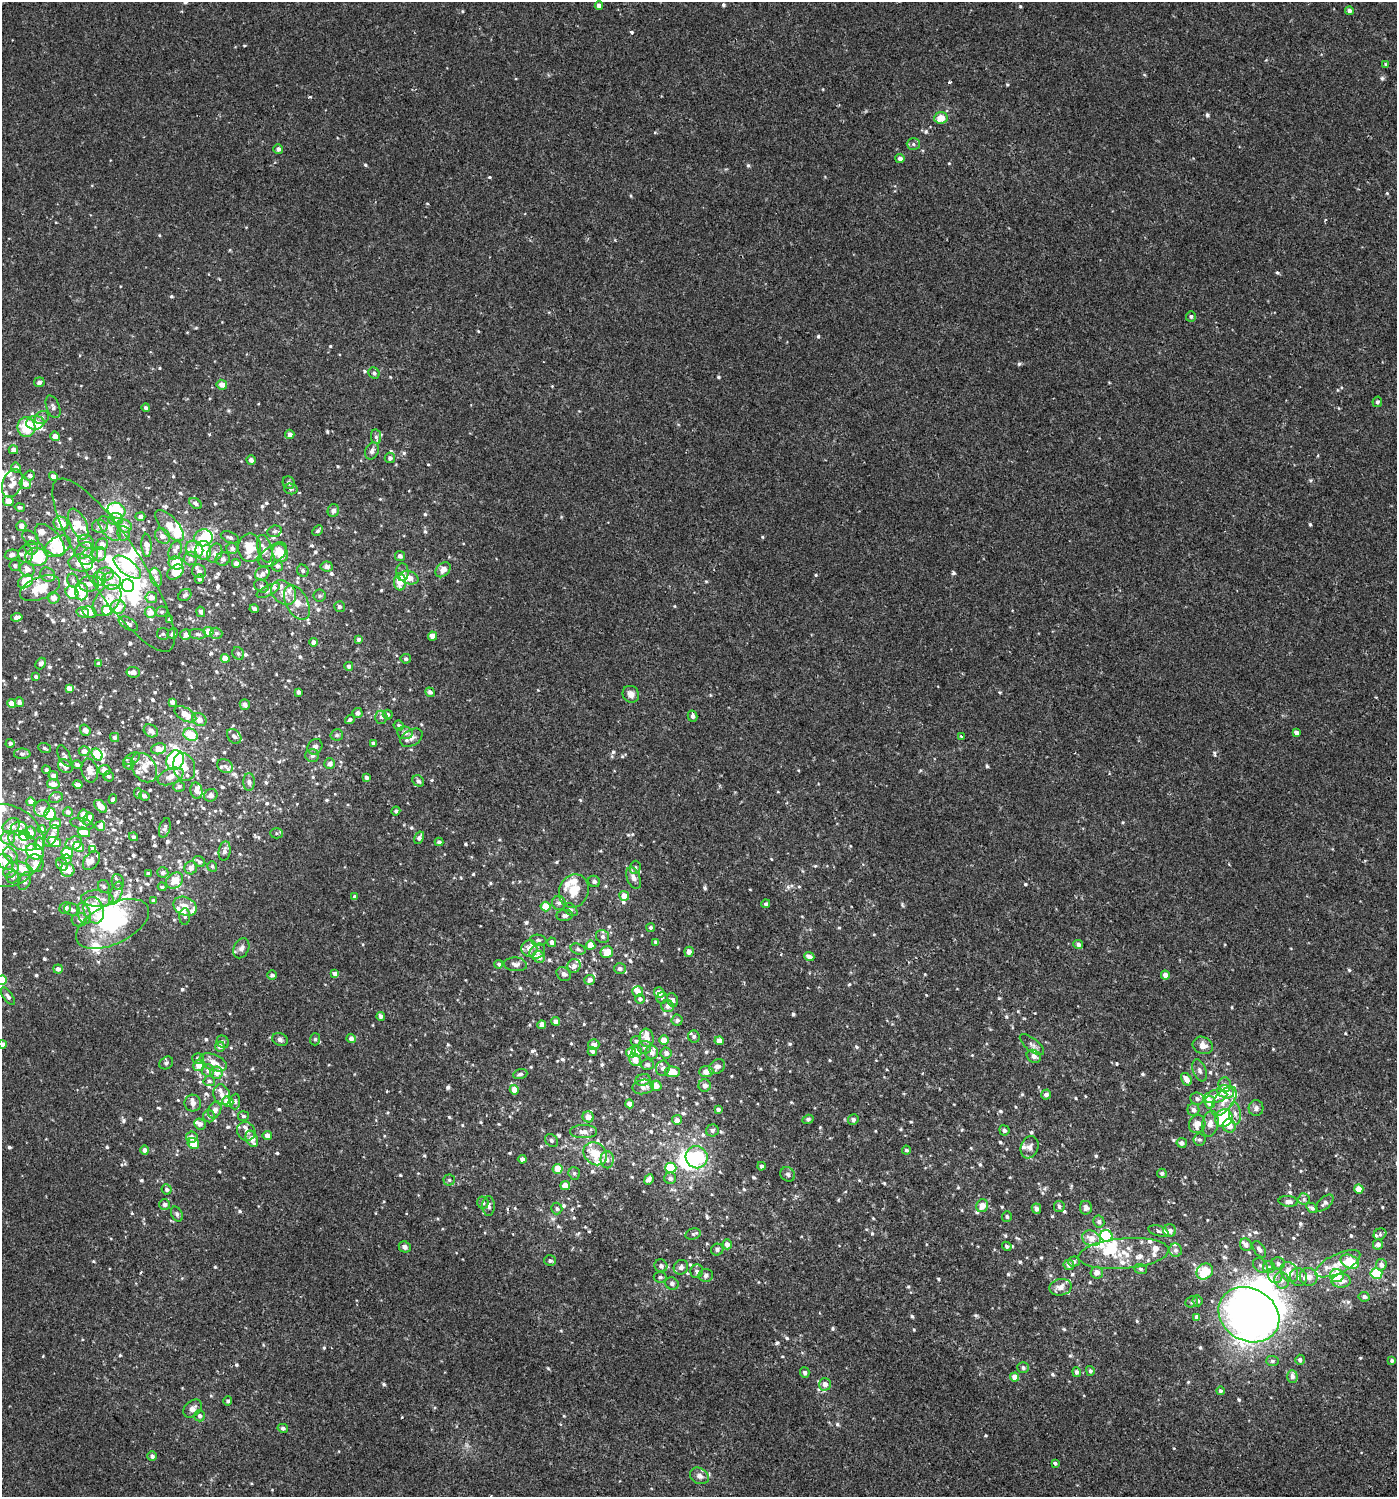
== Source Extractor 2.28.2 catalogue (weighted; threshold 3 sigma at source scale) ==
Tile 6 of 4 x 4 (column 2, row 2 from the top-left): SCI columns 1628-3022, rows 3038-4532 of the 6113 x 6089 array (HDU 1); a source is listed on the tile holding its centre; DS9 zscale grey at full resolution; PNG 1399 x 1499 px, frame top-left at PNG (2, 2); each listed source drawn as its Kron ellipse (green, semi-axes under 4 px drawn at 4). Shown black and unused: <1% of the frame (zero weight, under 2 of 3 exposures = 3% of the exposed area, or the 3 px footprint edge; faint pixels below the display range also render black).
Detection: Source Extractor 2.28.2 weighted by HDU 2 'WHT'; one run over the whole footprint, this tile lists its part. Background 6.49e-04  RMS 0.0026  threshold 0.0117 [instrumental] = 3 sigma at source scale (4.5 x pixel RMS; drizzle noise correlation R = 1.50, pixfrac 1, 0.0396/0.0396 arcsec/px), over >= 5 px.
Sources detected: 963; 25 inside a brighter object's white glare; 2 cosmic-ray / hot-pixel residue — neither listed nor drawn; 112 inside a brighter listed object's ellipse — not listed separately; of the other 824, all 500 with FLUX_AUTO >= 0.485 (the completeness limit of this list) listed and drawn (324 fainter detections not listed), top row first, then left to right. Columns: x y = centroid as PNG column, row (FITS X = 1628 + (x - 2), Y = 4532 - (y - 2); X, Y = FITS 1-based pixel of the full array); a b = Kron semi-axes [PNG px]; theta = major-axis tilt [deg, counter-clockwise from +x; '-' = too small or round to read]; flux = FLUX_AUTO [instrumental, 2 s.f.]
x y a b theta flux
599 6 4 4 - 1.1
1349 11 4 4 - 0.84
1386 65 4 4 - 0.49
941 118 6 6 - 3.3
913 144 6 5 - 0.58
278 149 5 4 - 0.94
900 159 4 4 - 1.1
1191 316 5 5 - 0.55
374 373 6 5 - 0.63
39 382 5 5 - 0.78
222 385 5 5 - 1.9
1377 402 5 4 - 0.49
53 407 12 6 -69 0.91
146 408 4 4 - 0.53
42 418 7 6 - 0.75
35 423 9 7 4 3.3
26 427 10 9 - 7.8
290 434 5 4 - 1.2
55 436 5 4 - 1.7
376 437 7 5 -81 0.55
13 450 5 4 - 1.5
372 451 9 6 65 1.1
390 458 5 5 - 0.73
251 460 5 4 - 0.89
16 467 5 5 - 1.1
30 476 5 5 - 1
54 476 5 4 - 1.1
289 482 6 5 - 0.69
12 483 15 9 69 2.7
25 484 6 5 - 1.6
291 489 7 5 -14 0.58
8 501 5 5 - 1.9
196 503 7 5 -34 0.75
20 507 5 4 - 0.52
333 510 6 5 - 0.85
116 511 9 7 -24 13
140 517 5 4 - 0.85
115 519 7 6 - 0.75
61 524 7 6 - 4.3
78 524 16 8 -65 2.3
21 526 5 5 - 1.6
100 526 8 6 -8 0.98
124 526 7 6 - 2
170 526 19 8 -48 3.1
110 528 15 8 -51 1.7
274 531 7 5 19 0.51
318 531 6 4 46 0.53
124 533 7 6 - 0.92
163 536 8 6 -47 0.97
230 537 10 5 -22 0.66
31 538 9 6 -35 0.75
203 538 9 8 - 5.9
50 540 19 10 -49 3.5
86 542 8 6 -28 1.1
102 544 6 5 - 1.6
147 545 11 5 -87 2
58 546 14 9 32 3.9
31 548 7 6 - 0.84
232 548 6 5 - 1
250 548 14 11 89 5.4
194 549 9 8 - 2.5
265 549 14 7 -74 1.6
203 550 9 8 - 5.9
84 551 10 7 34 1.1
175 551 10 6 69 0.98
215 553 10 7 63 1.1
280 553 9 7 -67 4.9
26 554 9 7 85 1
99 554 7 6 - 1.4
12 555 7 5 12 0.9
273 555 16 9 39 2.2
89 556 10 7 32 1.9
400 556 5 5 - 0.87
36 557 11 9 2 8.8
190 558 7 6 - 0.89
223 559 7 6 - 0.87
81 563 12 8 -4 4.3
176 563 7 6 - 6.8
236 563 4 4 - 1.4
113 565 102 27 -56 47
15 566 6 5 - 0.56
277 566 6 5 - 0.82
327 566 6 5 - 0.97
127 567 16 7 -37 7.2
27 569 8 7 - 1.6
443 570 9 6 43 1.8
199 571 7 6 - 1.1
303 571 6 5 - 0.58
175 572 9 6 37 3
402 572 9 6 -88 0.8
106 574 8 6 2 1.1
262 574 7 6 - 1.3
48 575 8 6 -40 0.83
156 577 9 5 -74 0.94
409 578 10 6 -15 2.1
99 579 7 6 - 1.9
199 579 5 4 - 0.5
25 581 8 6 35 5.9
73 581 7 5 -76 0.67
111 581 10 8 -17 1.7
400 582 8 6 -88 3
89 584 10 7 7 1.5
128 586 6 6 - 27
261 586 7 6 - 0.67
40 588 21 11 22 6.7
268 591 13 5 27 0.86
72 592 7 5 -45 11
82 592 8 6 -90 3.7
284 593 14 10 -42 2.3
185 595 7 5 37 0.68
320 596 6 6 - 0.52
151 597 6 5 - 1.5
53 598 6 5 - 1.5
107 601 18 11 51 5.2
297 602 18 11 -62 3
118 607 7 7 - 2.8
339 607 5 5 - 0.62
254 609 4 3 - 0.64
107 610 5 5 - 6.9
83 612 6 5 - 1.2
90 612 7 5 -29 2
150 612 5 5 - 1.8
162 612 6 5 - 0.52
201 612 5 4 - 0.71
17 617 6 4 7 1.2
170 620 4 3 - 0.84
128 624 10 5 -29 1
208 632 5 5 - 3.7
173 633 6 5 - 0.64
216 633 6 5 - 0.55
163 634 6 6 - 0.49
198 634 8 5 -7 0.66
186 635 5 5 - 1.5
432 636 4 4 - 1.7
359 639 4 4 - 0.68
313 642 4 4 - 0.83
238 653 7 5 -59 0.51
225 658 4 4 - 2.5
406 659 5 4 - 0.57
99 663 4 4 - 0.58
41 664 6 5 - 0.7
349 666 4 4 - 0.77
133 672 7 5 -7 1.2
36 677 4 4 - 0.63
69 688 4 4 - 1.8
298 692 4 3 - 0.67
430 692 5 4 - 0.69
631 694 8 8 - 1.4
19 702 5 4 - 0.82
172 702 4 4 - 1.2
12 703 4 4 - 2.1
245 704 5 5 - 0.97
358 713 5 5 - 0.84
185 714 12 6 -30 2.8
388 715 5 5 - 0.61
693 716 5 5 - 0.79
381 717 6 6 - 0.77
350 719 5 4 - 0.5
199 720 7 6 - 1.8
399 725 5 4 - 0.49
85 730 6 5 - 1.3
151 731 7 6 - 1.3
1296 732 4 4 - 1
405 733 7 6 - 1.1
191 735 7 6 - 5.1
337 735 6 5 - 0.54
234 736 8 6 -47 0.86
961 737 3 3 - 0.71
115 738 4 4 - 0.83
411 738 12 8 30 1.1
10 743 4 4 - 0.67
373 743 4 3 - 0.5
315 747 8 7 - 1
45 748 6 5 - 0.52
159 749 8 5 12 3.5
84 751 5 5 - 1.3
22 754 8 5 0 0.64
97 754 6 5 - 7.3
312 755 7 6 - 0.91
64 756 11 5 -63 0.68
132 759 8 5 30 0.58
175 760 10 8 66 23
129 764 6 5 - 0.58
330 764 5 5 - 1.1
77 765 5 4 - 0.64
65 766 8 6 -38 1.5
225 766 8 6 -33 0.75
184 767 14 11 -74 3.4
144 768 16 11 -55 2.8
46 770 4 4 - 0.54
104 770 6 5 - 1.6
90 771 12 8 -75 1.7
53 776 5 4 - 1.3
109 776 5 5 - 0.56
170 776 13 7 24 2
367 777 3 3 - 0.68
418 781 6 5 - 0.73
249 782 9 5 -89 0.72
53 784 6 5 - 1.6
78 785 5 4 - 1.1
179 786 6 5 - 0.61
196 791 8 6 -76 1.4
138 793 5 3 - 0.58
211 795 7 6 - 0.8
144 796 5 4 - 0.64
56 797 7 5 22 0.48
113 799 5 3 - 0.78
31 802 4 4 - 2.3
101 806 7 5 -46 2.6
42 808 8 7 - 1
396 811 4 4 - 0.65
68 812 5 5 - 0.89
50 814 6 5 - 13
83 816 6 4 79 2.1
88 819 7 4 62 1.6
55 823 5 5 - 1.4
82 824 12 5 -13 0.65
11 826 9 7 33 1.9
100 826 5 5 - 1.2
165 828 10 5 73 0.81
19 829 8 7 - 1.4
42 829 4 4 - 0.72
30 832 6 5 - 2.4
84 832 6 4 -17 4
276 833 6 5 - 0.51
24 835 6 5 - 2.9
52 836 12 6 62 1.3
133 837 5 4 - 0.55
8 838 7 6 - 2.1
419 838 6 4 61 0.9
22 841 15 9 -23 2.1
54 842 7 4 -18 3.2
439 842 4 4 - 0.67
74 843 8 6 25 1.8
39 844 6 5 - 0.97
2 846 42 41 - 26
78 847 5 5 - 1.9
93 849 4 4 - 1.2
225 851 10 6 81 0.92
35 852 9 7 -31 11
67 853 6 5 - 7.1
11 855 8 6 -50 0.81
66 860 6 5 - 0.72
91 861 10 7 53 1.2
5 862 9 6 -39 2.9
199 862 6 5 - 0.52
35 863 9 8 - 1.1
62 865 7 5 -56 0.5
212 866 5 5 - 0.52
635 867 7 5 88 0.53
191 868 6 6 - 1
22 869 11 6 -22 2.9
11 870 9 6 51 0.96
68 870 7 7 - 2
163 872 5 5 - 0.8
148 873 4 3 - 0.58
13 877 6 5 - 0.65
634 878 11 6 -67 1.5
175 880 9 7 40 2.9
25 881 9 6 68 0.91
594 881 6 5 - 0.75
118 882 8 6 -80 0.71
104 886 6 5 - 0.5
162 887 4 4 - 0.6
574 891 17 14 69 4.8
116 893 12 6 69 1.1
354 896 4 4 - 0.55
624 896 5 4 - 2.7
97 899 16 8 -4 2.7
154 901 4 3 - 0.66
559 903 7 7 - 0.83
766 904 4 4 - 0.51
185 906 12 9 -25 2.3
545 907 5 5 - 4.5
65 908 6 5 - 1.1
72 910 8 6 -19 0.89
94 910 13 9 -70 3.9
571 910 8 5 -43 0.5
84 913 11 6 -73 1.3
565 915 8 5 4 0.79
185 916 8 5 90 0.61
79 920 8 7 - 1
113 924 39 20 26 17
651 928 4 4 - 0.51
603 937 7 6 - 0.71
538 940 8 5 -9 0.53
552 942 4 4 - 1
656 942 4 3 - 0.77
1078 944 5 4 - 0.82
591 945 4 4 - 3.5
241 948 10 7 65 1.1
529 948 8 8 - 1.8
578 949 7 5 -17 0.52
537 951 8 6 39 0.97
607 952 6 6 - 3.4
689 952 5 4 - 1.6
539 957 6 5 - 1.5
809 957 5 4 - 1.4
499 964 4 4 - 0.52
515 964 11 7 -5 1.1
574 966 7 6 - 1.2
58 969 5 4 - 1.1
620 969 6 5 - 0.82
335 974 4 4 - 1.4
564 974 8 6 -41 0.79
272 975 5 4 - 0.75
1165 975 4 4 - 1.5
2 980 5 5 - 7.5
589 980 5 5 - 1.3
638 991 5 5 - 1.3
659 993 5 5 - 1.8
8 996 10 4 -54 0.75
662 998 5 5 - 0.51
640 999 5 5 - 0.86
672 1000 7 5 -69 0.84
667 1006 6 6 - 1.2
381 1016 4 4 - 0.83
677 1020 5 5 - 0.8
555 1021 4 4 - 1
542 1025 4 4 - 1.5
694 1036 6 5 - 0.67
351 1038 4 4 - 1.2
647 1038 9 7 -81 2.5
280 1039 8 6 -23 0.7
315 1039 6 5 - 0.49
664 1040 5 5 - 2.7
636 1041 5 5 - 0.6
719 1041 4 4 - 1.9
223 1042 7 5 -48 0.51
2 1044 4 4 - 1.3
594 1044 5 5 - 1.2
1032 1044 14 6 -39 1.1
1203 1045 10 8 -24 1.9
220 1046 5 5 - 1.4
645 1047 6 6 - 0.77
592 1051 5 4 - 0.72
637 1051 5 5 - 1.7
652 1052 7 6 - 1.1
631 1053 5 5 - 2.5
666 1053 5 5 - 1
1034 1056 7 6 - 1.3
198 1059 6 5 - 0.65
635 1060 7 5 -59 2.8
214 1062 14 7 -23 2.5
166 1063 7 6 - 0.5
647 1064 6 5 - 0.86
199 1065 6 5 - 2.6
717 1067 9 7 37 1.3
663 1068 8 7 - 0.87
208 1070 6 6 - 0.97
1200 1070 11 6 -68 0.89
672 1072 7 5 -1 3.8
706 1072 7 5 4 2
216 1073 6 6 - 1.5
520 1074 7 5 17 0.63
1186 1079 7 4 -58 2.1
643 1080 7 6 - 1.2
209 1081 5 5 - 0.67
705 1085 6 6 - 1.2
1225 1085 7 6 - 0.94
656 1086 5 5 - 1.9
643 1087 11 7 11 1.3
514 1090 4 4 - 2
1225 1092 9 6 -19 4.7
222 1095 10 8 -72 1.2
1046 1095 5 5 - 1.1
1216 1096 12 6 13 1.9
1197 1099 7 6 - 0.93
1224 1101 17 9 51 2.7
228 1102 6 4 -22 3
235 1102 8 5 86 0.53
1210 1102 6 5 - 2.8
193 1103 8 8 - 1.3
630 1104 4 4 - 1.8
1256 1108 8 7 - 0.96
718 1109 3 3 - 0.63
215 1110 9 6 67 1.4
1194 1110 6 6 - 0.97
1235 1113 11 6 -84 1.2
209 1116 6 6 - 0.63
243 1116 5 5 - 0.5
588 1117 5 5 - 2.1
1224 1118 9 8 - 20
808 1119 5 4 - 0.51
677 1120 5 5 - 1
853 1120 5 5 - 0.68
200 1124 6 5 - 1.2
1197 1124 9 8 - 2.3
1210 1124 13 8 77 1.8
1229 1126 7 6 - 1.9
712 1130 6 6 - 0.73
1004 1130 5 5 - 0.77
246 1131 10 8 -45 1.3
584 1132 13 6 0 1.5
267 1135 4 4 - 1.4
192 1137 6 5 - 1.4
252 1139 8 5 -65 2.1
1199 1139 6 6 - 0.51
552 1141 7 5 -47 0.52
193 1143 6 5 - 4
1182 1143 5 5 - 1
1030 1147 11 8 69 1.2
145 1150 4 4 - 0.87
906 1150 4 4 - 0.51
595 1154 13 10 -42 4.4
697 1157 11 11 - 15
522 1159 4 4 - 0.92
607 1160 8 6 90 0.97
761 1166 4 4 - 0.79
671 1168 5 5 - 13
558 1169 5 5 - 2.8
574 1173 6 5 - 0.52
1162 1173 5 4 - 0.75
788 1174 8 6 -44 0.65
670 1178 6 6 - 0.9
649 1179 6 4 66 1.2
449 1180 5 5 - 0.5
565 1186 4 4 - 2.3
167 1189 5 5 - 0.56
1359 1189 4 4 - 3.2
1304 1199 6 5 - 0.52
1288 1201 9 5 -5 1.4
483 1203 6 5 - 0.69
1325 1203 11 5 42 0.91
165 1204 5 5 - 0.93
489 1206 10 6 -90 0.99
982 1206 6 6 - 2.2
1059 1206 6 5 - 0.62
557 1208 6 5 - 0.53
1036 1208 5 4 - 1
1086 1208 7 6 - 0.95
1312 1208 6 4 -33 0.62
177 1214 8 5 -61 0.53
1007 1216 5 5 - 0.49
1099 1222 6 5 - 0.74
1170 1230 6 6 - 1.2
1158 1231 10 5 -15 0.69
693 1234 8 5 15 0.49
1380 1234 6 5 - 0.53
1106 1236 6 6 - 15
1091 1238 9 7 -25 2.3
727 1244 5 4 - 1.4
1378 1244 5 5 - 1.2
1246 1245 6 5 - 1
1007 1246 5 4 - 0.65
405 1247 6 5 - 0.79
1259 1249 9 5 -57 0.91
717 1250 6 6 - 0.75
1176 1250 7 6 - 0.78
1124 1254 45 15 5 8.4
550 1260 6 5 - 0.63
1074 1262 6 5 - 0.79
1350 1262 10 6 -27 7.4
1278 1263 6 6 - 0.79
1338 1264 24 9 25 3.5
1069 1265 5 5 - 1.1
1260 1265 8 6 -44 0.75
1381 1265 5 5 - 1.2
661 1266 6 6 - 0.91
681 1267 7 7 - 0.86
1269 1267 6 6 - 0.58
1141 1269 6 5 - 0.5
697 1271 7 6 - 0.69
1205 1271 9 7 37 8.9
1289 1272 10 8 -61 3.1
1097 1273 6 6 - 1.6
1376 1274 6 5 - 9
706 1275 7 6 - 0.75
1275 1275 8 7 - 1.2
1337 1276 7 6 - 7.3
660 1277 6 5 - 0.53
1298 1277 9 8 - 1.2
1309 1277 9 9 - 1.8
1282 1280 8 7 - 1.2
1341 1281 9 7 4 1.6
672 1284 7 6 - 0.8
1060 1287 11 8 12 1.9
1364 1297 5 4 - 0.55
1197 1301 5 5 - 0.78
1192 1302 7 5 24 0.52
1249 1315 32 26 -30 190
1197 1317 4 4 - 1.3
1300 1360 5 5 - 0.63
1272 1361 6 5 - 0.51
1392 1361 4 4 - 0.6
1023 1368 6 5 - 0.69
1090 1371 5 4 - 0.63
1076 1372 5 4 - 0.7
805 1373 5 4 - 0.65
1292 1376 6 5 - 1.3
1015 1377 4 4 - 2.3
825 1384 6 6 - 1.5
1220 1391 4 4 - 0.58
228 1401 4 4 - 0.51
193 1409 10 7 43 1.3
200 1416 6 5 - 0.85
283 1428 5 4 - 0.59
152 1456 5 5 - 0.85
1055 1463 4 4 - 0.77
699 1476 10 7 -28 1.3
Isophote crosses this tile's border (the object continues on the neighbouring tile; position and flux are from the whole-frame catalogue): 3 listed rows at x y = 2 846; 2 980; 2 1044
Unlisted compact peaks at least as high as the median listed source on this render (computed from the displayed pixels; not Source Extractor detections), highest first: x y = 884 1183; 1007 85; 196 328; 244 46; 1310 480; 1174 1448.